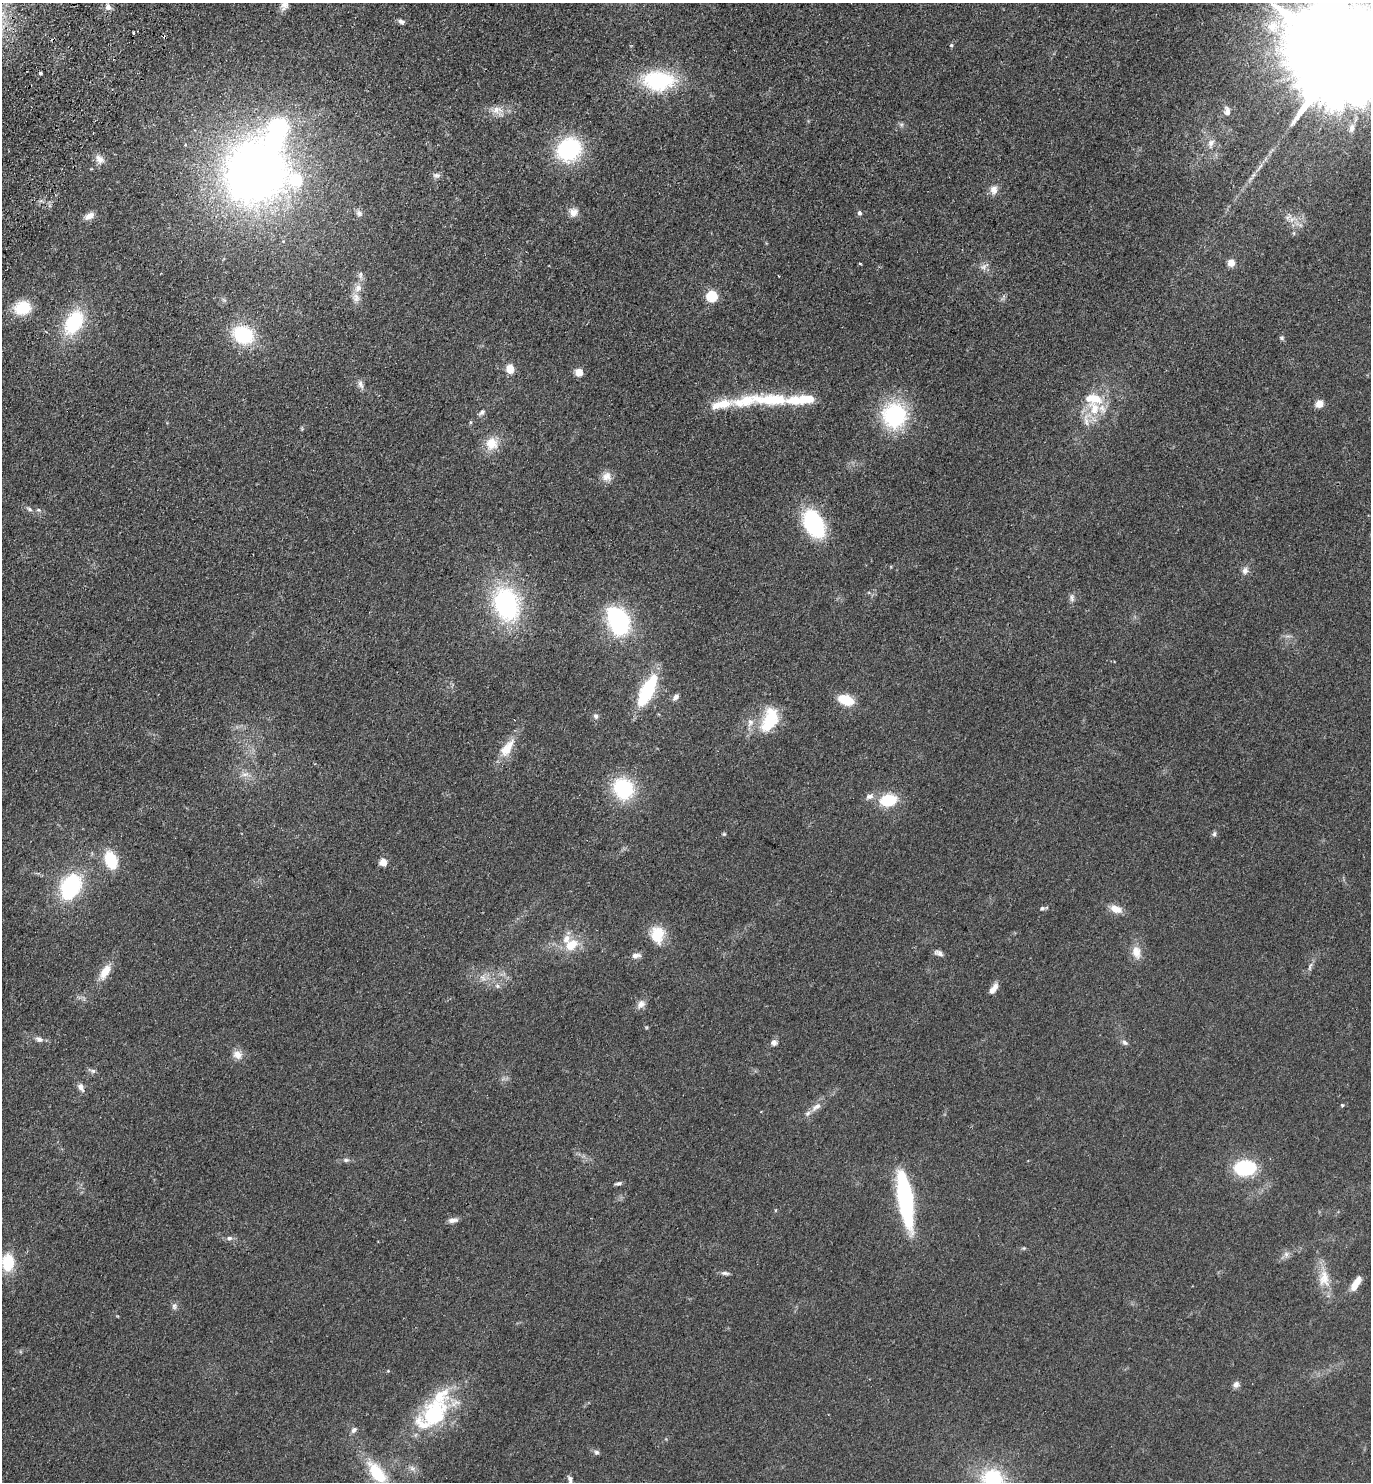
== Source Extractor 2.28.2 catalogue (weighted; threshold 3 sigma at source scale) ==
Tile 11 of 4 x 4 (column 3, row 3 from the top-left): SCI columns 2943-4311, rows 1518-2997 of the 6024 x 5996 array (HDU 1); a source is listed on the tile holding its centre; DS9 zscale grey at full resolution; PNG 1373 x 1484 px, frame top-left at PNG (2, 3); no overlay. Shown black and unused: <1% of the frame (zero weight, under 2 of 3 exposures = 3% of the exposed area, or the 3 px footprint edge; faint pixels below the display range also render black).
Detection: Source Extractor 2.28.2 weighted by HDU 2 'WHT'; one run over the whole footprint, this tile lists its part. Background 0.0588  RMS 0.0079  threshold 0.0354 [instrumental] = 3 sigma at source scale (4.5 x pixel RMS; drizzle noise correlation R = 1.50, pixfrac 1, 0.05/0.05 arcsec/px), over >= 5 px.
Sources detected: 132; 4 inside a brighter object's white glare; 1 cosmic-ray / hot-pixel residue — not listed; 14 inside a brighter listed object's ellipse — not listed separately; the other 113 listed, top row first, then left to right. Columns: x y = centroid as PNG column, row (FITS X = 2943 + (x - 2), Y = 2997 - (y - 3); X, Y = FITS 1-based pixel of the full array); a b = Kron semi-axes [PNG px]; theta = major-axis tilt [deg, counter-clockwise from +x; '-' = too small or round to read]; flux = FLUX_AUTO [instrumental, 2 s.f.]
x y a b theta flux
284 6 14 9 62 4.6
108 7 9 7 -76 3.7
401 21 8 5 -27 2.3
1273 26 22 18 44 22
133 33 3 2 - 1.3
951 45 5 4 - 1
1344 57 43 21 -40 39000
40 73 3 3 - 2.7
658 81 41 24 -2 58
497 111 21 13 -28 8.4
1227 112 11 7 -82 4.8
901 125 6 6 - 1.6
1352 128 12 8 81 4.9
1211 143 13 8 70 4.9
569 149 23 20 37 78
100 159 14 10 -48 5.5
256 173 66 63 84 500
436 175 10 6 -9 2.5
1253 175 7 5 44 1.7
994 190 11 9 83 5.5
573 212 12 10 44 5.6
359 213 9 8 - 2.9
859 213 5 5 - 2.2
89 216 12 7 30 5.6
1289 217 12 4 44 2.5
1300 225 7 5 -44 1.8
1231 263 5 4 - 17
860 264 4 3 - 0.64
984 266 14 6 32 3.1
360 275 11 6 89 2.9
358 288 12 10 70 6.5
712 296 6 5 - 68
22 308 15 12 12 26
74 322 23 14 61 56
243 335 21 16 -25 48
1282 338 7 5 -15 1.3
510 369 8 7 - 11
579 372 5 5 - 24
360 384 13 6 -67 3.2
771 400 80 14 -1 48
1320 403 5 5 - 23
1094 409 29 17 -82 26
482 412 10 6 42 2.3
894 415 21 21 - 83
470 422 5 3 - 0.81
492 444 18 17 - 13
607 477 13 13 - 6
29 509 8 5 -22 2
38 510 7 5 -20 1.5
814 524 25 15 -62 80
1245 570 10 8 67 3.6
1072 598 11 7 -84 2.8
506 604 30 21 -73 120
618 617 21 14 -33 75
647 691 27 9 63 80
676 697 9 6 48 3.3
846 700 15 9 -20 21
596 716 7 6 - 2.2
771 717 27 18 -76 26
750 722 12 8 84 5.1
507 748 29 12 55 15
245 774 12 4 5 3.1
623 788 23 20 -54 53
869 796 13 7 29 3.8
888 800 16 11 11 28
724 834 5 4 - 0.94
1214 834 7 5 76 1.6
111 860 15 10 -70 33
383 862 5 5 - 21
71 886 23 16 61 70
1042 908 6 5 - 1.6
1116 909 16 9 -19 7.8
657 935 22 17 -87 18
571 945 21 15 30 17
1136 952 18 12 -78 9
939 953 12 6 -24 3.1
636 955 11 7 7 4.1
1310 966 13 5 76 2.5
105 972 20 9 58 12
483 978 12 4 -48 3.2
497 986 7 6 - 2
993 989 13 6 55 6.3
641 1004 12 9 49 4.6
39 1039 12 7 -22 3.3
774 1042 8 8 - 2.9
1125 1042 8 6 -44 2.2
237 1054 13 11 -32 6.3
93 1071 8 6 -14 2.1
81 1087 11 7 -59 3.7
1342 1105 3 3 - 1.5
816 1107 17 8 36 5.6
346 1160 8 5 -9 1.9
1245 1168 16 12 4 56
618 1183 8 4 17 1.8
905 1198 45 11 -81 130
453 1220 12 6 7 3.4
229 1238 8 6 3 2.4
1024 1248 6 5 - 1
1286 1254 8 7 - 2.8
8 1263 19 12 90 26
725 1273 11 5 -7 2.3
1324 1278 26 16 -87 15
1356 1283 20 7 61 8.7
174 1306 9 7 76 2.4
388 1371 4 4 - 0.68
1236 1384 9 8 - 3
434 1414 47 29 38 70
354 1430 9 6 45 2.6
596 1452 7 6 - 1.9
412 1468 10 7 -30 3.1
377 1473 37 16 -51 33
570 1479 14 6 -76 3.1
993 1479 20 18 -39 58
Isophote crosses this tile's border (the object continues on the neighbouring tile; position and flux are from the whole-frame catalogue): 5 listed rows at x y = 284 6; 1344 57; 377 1473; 570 1479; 993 1479